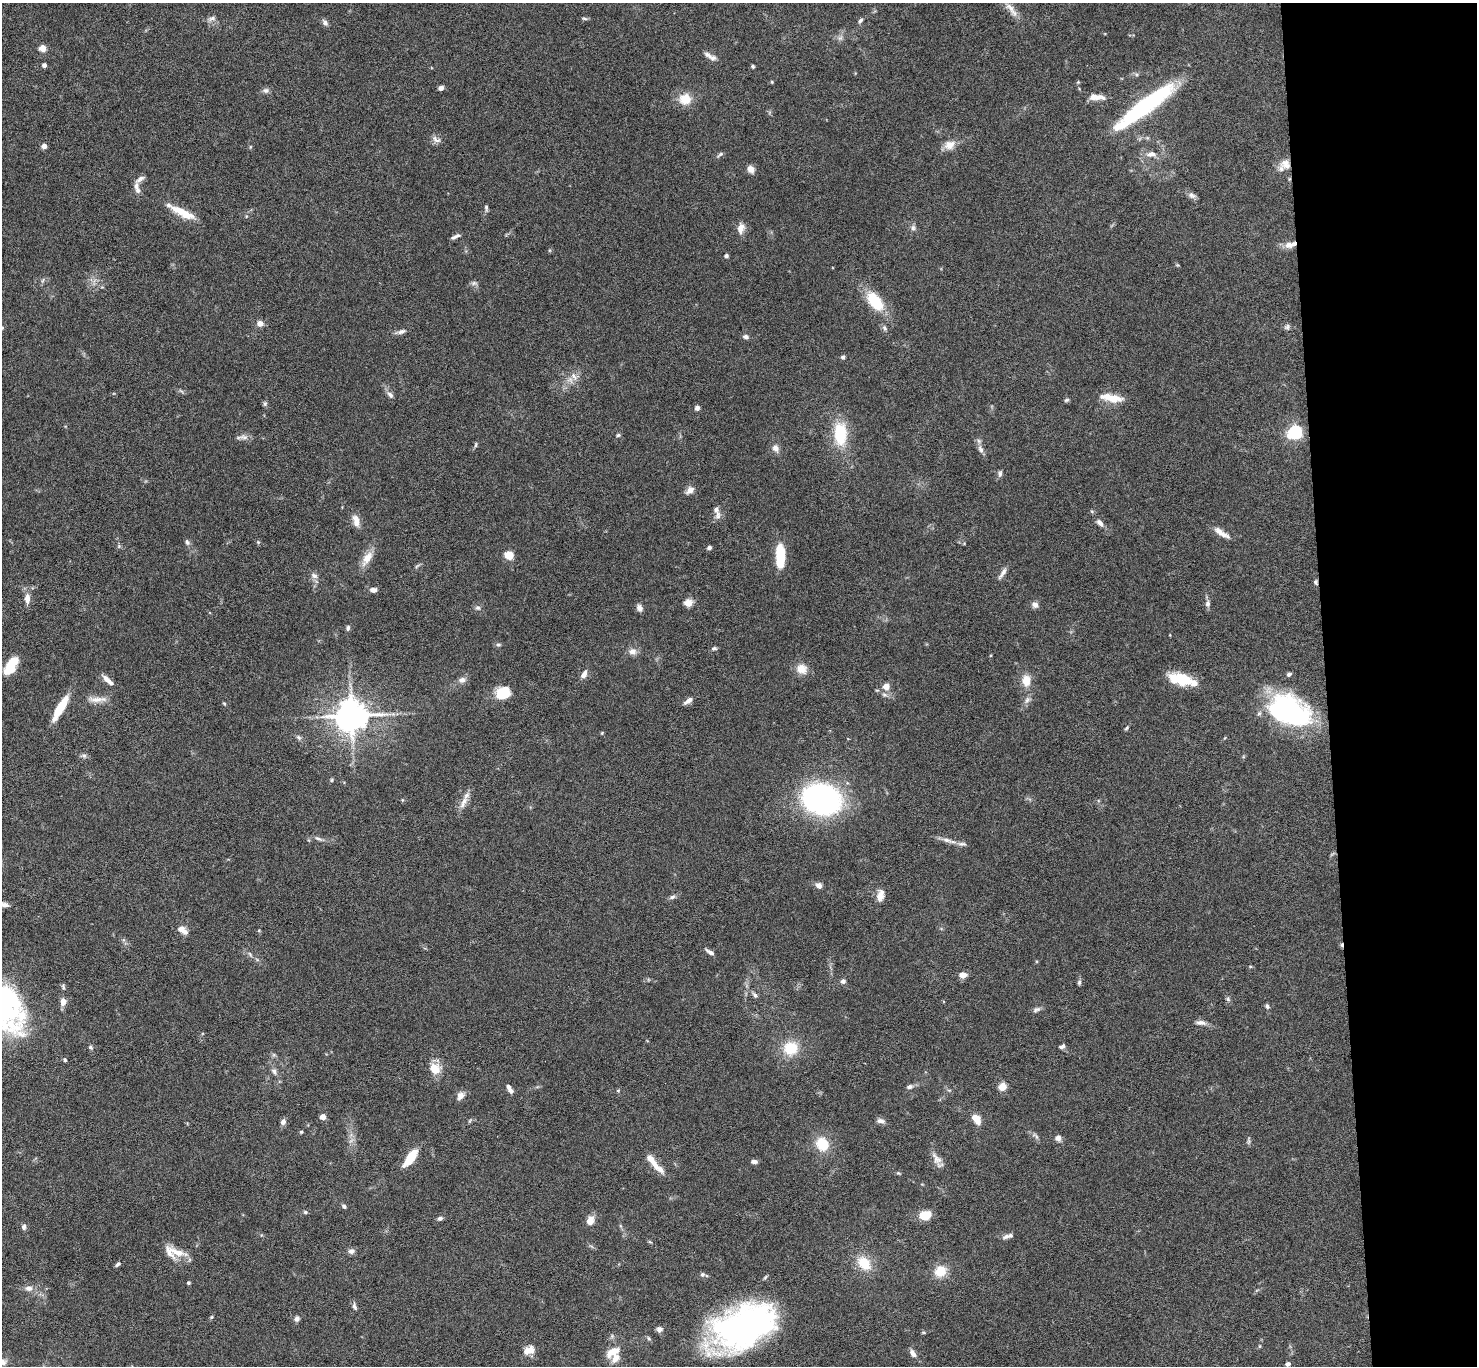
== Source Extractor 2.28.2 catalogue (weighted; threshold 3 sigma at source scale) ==
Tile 6 of 3 x 3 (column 3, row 2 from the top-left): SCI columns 2953-4427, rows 1546-2909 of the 4427 x 4397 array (HDU 1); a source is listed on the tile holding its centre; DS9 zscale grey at full resolution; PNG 1479 x 1368 px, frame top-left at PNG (2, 3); no overlay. Shown black and unused: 10% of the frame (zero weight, under 4 of 8 exposures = <1% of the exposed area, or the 3 px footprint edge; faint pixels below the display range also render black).
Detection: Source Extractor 2.28.2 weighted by HDU 2 'WHT'; one run over the whole footprint, this tile lists its part. Background 0.0565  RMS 0.0038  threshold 0.0154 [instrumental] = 3 sigma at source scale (4.09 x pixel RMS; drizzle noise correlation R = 1.36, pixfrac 0.8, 0.05/0.05 arcsec/px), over >= 5 px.
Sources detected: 197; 3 inside a brighter object's white glare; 1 cosmic-ray / hot-pixel residue — not listed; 11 inside a brighter listed object's ellipse — not listed separately; the other 182 listed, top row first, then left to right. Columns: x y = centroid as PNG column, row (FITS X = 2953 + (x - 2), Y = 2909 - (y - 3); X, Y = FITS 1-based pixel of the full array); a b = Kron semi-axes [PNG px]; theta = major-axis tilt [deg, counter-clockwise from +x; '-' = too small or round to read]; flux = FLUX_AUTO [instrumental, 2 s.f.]
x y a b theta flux
1011 9 27 7 -54 3.3
212 18 12 5 19 1.1
585 18 8 4 -2 0.61
860 20 8 4 45 0.7
325 23 9 6 -52 1.2
840 38 7 5 43 0.85
43 48 5 4 - 7
708 55 15 7 -36 1.9
44 65 5 4 - 1
753 66 4 4 - 0.52
772 82 4 4 - 0.35
1078 82 5 4 - 0.38
441 88 6 5 - 1.2
266 90 8 8 - 1.1
1096 97 21 7 -2 3.2
685 99 13 12 - 5.9
1146 104 70 14 37 44
436 139 14 7 -30 1.6
949 145 15 11 27 3.3
44 146 4 4 - 2.9
720 154 9 5 34 0.72
1151 154 14 7 5 2.6
1285 164 15 13 -23 4.2
751 169 9 8 - 1.9
140 179 15 6 40 1.6
137 190 9 7 -62 1.3
1192 195 11 7 -35 1.3
486 208 8 4 -85 0.75
182 212 30 8 -26 7.5
741 228 14 9 77 2.6
913 228 7 6 - 0.95
455 236 12 4 25 1.1
1289 245 15 8 7 3
726 256 4 4 - 1.2
43 280 7 4 71 0.56
474 283 8 6 1 0.93
875 301 24 13 -54 13
260 324 7 6 - 2.1
1287 327 8 6 38 0.88
2 328 4 4 - 0.31
884 328 8 5 -54 0.85
401 332 14 5 13 1.4
746 337 6 5 - 1.2
843 357 5 4 - 0.8
574 376 13 6 -49 1.9
390 395 12 6 -49 1.3
1114 399 22 11 2 5.1
1066 400 7 5 17 0.59
265 403 7 5 89 0.68
697 408 6 5 - 1.2
1295 432 7 6 - 73
840 434 26 14 -88 15
618 435 5 5 - 0.5
243 437 13 7 -3 1.7
476 445 7 3 81 0.51
775 448 10 9 - 1.7
981 449 13 6 -67 1.7
1000 474 9 5 82 0.91
690 490 11 8 41 1.9
718 515 13 7 83 1.6
356 521 17 8 -74 2.8
1100 523 10 6 -45 1.6
1221 533 23 6 -33 2.9
187 542 8 5 -62 0.9
258 542 5 5 - 0.42
119 546 6 5 - 0.52
709 548 5 5 - 0.87
509 555 7 7 - 5.2
780 556 21 8 89 14
367 558 23 10 57 4.3
1002 573 18 5 56 1.7
314 576 10 7 -20 1.4
1316 582 7 5 -73 0.67
373 590 7 5 0 1.6
27 599 13 7 89 2.6
688 603 8 7 - 3.3
1208 603 9 6 88 1.3
1035 605 8 7 - 1.5
478 608 7 6 - 0.95
639 608 9 6 -69 1.5
348 628 8 5 83 0.69
498 645 7 4 4 0.64
714 648 7 5 7 0.74
633 651 10 9 - 2.1
10 666 24 10 50 7.7
802 669 14 13 - 4.1
584 674 11 6 61 1.9
1289 674 6 5 - 0.82
106 679 12 6 -50 1.9
462 680 9 7 20 1.7
1026 680 13 10 -90 4.4
1183 680 25 14 -23 9.1
886 686 8 7 - 2.9
503 693 14 11 37 10
97 699 30 7 0 3.4
1027 700 9 6 73 1.3
688 701 13 5 36 1.6
224 704 5 4 - 0.37
60 708 30 7 60 8.9
1290 711 46 28 -24 61
351 715 11 10 - 600
1126 728 6 4 46 0.46
299 737 8 5 -41 0.86
84 756 8 5 -6 0.85
332 780 6 4 88 0.44
821 799 28 21 -13 100
402 800 5 4 - 0.37
463 803 21 7 64 2.8
318 839 13 4 -29 1
946 840 14 7 -20 2
962 844 14 5 -1 1.3
819 886 7 7 - 1.5
880 895 16 9 79 2.7
672 897 9 5 16 0.96
3 904 13 6 -7 1.8
182 930 14 7 -34 2.8
710 952 10 4 -29 1.4
250 954 9 4 -55 0.76
963 975 8 6 -1 2.3
843 981 5 5 - 1.1
1079 983 7 5 75 0.66
63 987 9 4 -65 0.61
755 995 8 5 -46 0.94
1228 999 6 6 - 0.69
63 1001 10 8 89 2.2
1267 1006 6 5 - 0.78
1036 1009 12 5 26 1.1
1201 1023 15 6 -7 1.6
1062 1046 7 4 20 0.99
90 1047 6 5 - 0.65
791 1048 16 15 - 9.8
274 1055 6 4 -18 0.57
65 1060 5 4 - 0.53
435 1069 14 12 -41 5.5
274 1072 10 6 -47 1.2
910 1087 8 6 14 1
1003 1087 8 7 - 3.7
510 1090 7 5 -46 1.5
618 1090 5 3 - 0.36
460 1096 11 8 58 2
323 1117 4 4 - 3.9
976 1119 11 7 -51 4.5
469 1121 6 3 70 0.43
881 1121 10 6 -9 1.3
283 1122 7 6 - 1.5
301 1132 5 4 - 0.45
1036 1136 12 4 -47 0.96
1058 1138 7 7 - 1.6
1248 1141 9 4 82 0.64
822 1144 12 10 -59 10
410 1158 18 7 55 9.9
937 1159 18 9 -54 2.7
754 1161 8 5 -1 1
655 1164 31 7 -44 4.5
898 1173 5 4 - 0.4
344 1206 6 5 - 0.79
305 1212 6 5 - 0.57
926 1215 11 8 13 7.2
440 1218 7 5 22 0.9
590 1221 9 7 72 3.5
24 1227 8 6 78 0.91
1006 1236 10 6 19 1.2
650 1242 6 3 -19 0.37
351 1251 9 7 8 1.2
177 1252 32 9 -22 5.3
864 1263 18 13 -47 8.2
118 1264 8 4 31 0.7
940 1271 13 11 39 6.6
702 1274 5 5 - 0.77
188 1283 4 4 - 0.62
29 1288 9 7 -1 1.8
354 1306 11 5 -74 1
211 1317 5 4 - 0.41
297 1319 7 6 - 1.2
743 1327 64 35 26 110
659 1329 7 6 - 1.2
649 1338 7 4 -69 0.55
1260 1346 5 3 - 0.34
529 1350 13 9 20 3.5
613 1352 13 7 29 6
913 1353 11 6 -57 1.7
1288 1364 6 5 - 0.94
Overlapping masked pixels (flux is a lower limit): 3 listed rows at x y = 1285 164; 1289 245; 1316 582
Isophote crosses this tile's border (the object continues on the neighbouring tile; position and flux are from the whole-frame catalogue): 2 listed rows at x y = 2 328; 3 904